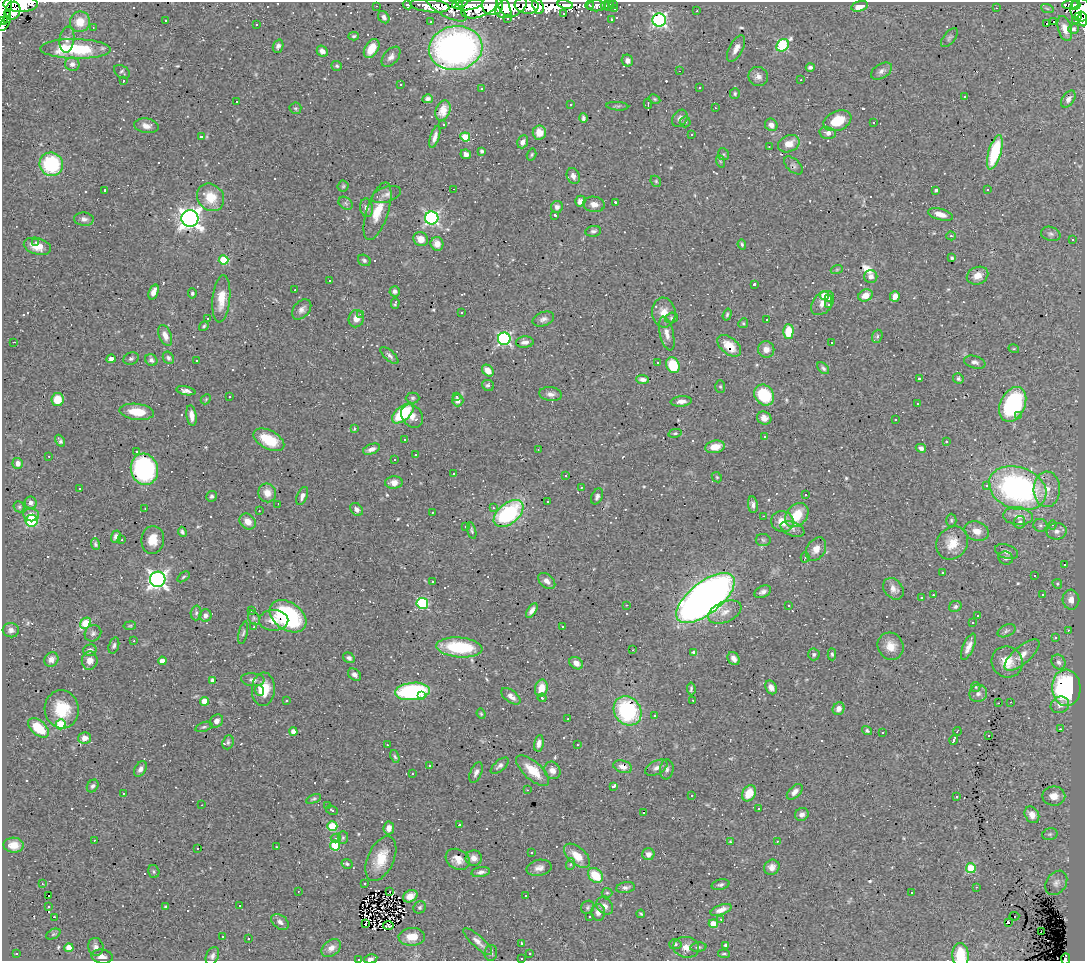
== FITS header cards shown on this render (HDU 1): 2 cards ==
NAXIS1  =                 1083
NAXIS2  =                  959

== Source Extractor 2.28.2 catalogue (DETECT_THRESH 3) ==
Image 1083 x 959 px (HDU 1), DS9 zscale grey, 1 PNG px = 1 image px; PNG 1087 x 963 px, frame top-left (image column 1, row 959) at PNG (2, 2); each listed source drawn as its Kron ellipse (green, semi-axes under 4 px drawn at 4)
Background 0.551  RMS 0.039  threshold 0.118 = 3 sigma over >= 5 px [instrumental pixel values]
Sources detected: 677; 5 with non-positive FLUX_AUTO (blend fragments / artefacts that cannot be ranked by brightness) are neither listed nor drawn; of the other 672, the 500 brightest by FLUX_AUTO listed and drawn (172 fainter detections omitted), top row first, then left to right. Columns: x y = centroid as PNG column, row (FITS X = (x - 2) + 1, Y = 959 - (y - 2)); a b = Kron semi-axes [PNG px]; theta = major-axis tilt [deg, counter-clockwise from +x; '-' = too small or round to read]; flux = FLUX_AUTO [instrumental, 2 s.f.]
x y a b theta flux
20 4 17 7 0 590
457 4 5 4 - 1600
614 4 3 3 - 4.5
407 5 5 4 - 13
469 5 14 5 9 360
493 5 10 10 - 210
565 5 8 4 -12 110
589 5 4 2 - 7
609 5 6 3 60 22
1070 5 8 4 6 63
1075 5 5 4 - 85
376 6 3 2 - 8.3
430 6 19 6 -7 110
445 6 24 9 -31 53
504 6 12 5 -61 110
527 6 12 8 -8 490
538 6 8 5 -73 210
596 6 9 5 -1 56
605 6 4 3 - 11
860 6 8 5 16 36
4 7 17 7 82 650
479 7 19 10 22 380
511 7 16 10 25 380
615 8 3 3 - 4.2
996 8 3 2 - 5.2
1047 8 6 4 -20 3.4
1081 10 11 10 - 260
13 11 9 7 80 250
697 11 3 2 - 9.7
7 14 3 3 - 60
563 14 3 2 - 3.6
1078 16 4 3 - 17
384 17 6 5 - 9
508 18 3 3 - 10
7 19 4 3 - 36
611 19 3 3 - 4.2
1083 19 7 4 -84 26
2 20 2 2 - 40
166 20 3 3 - 5.9
659 20 6 6 - 590
1076 20 3 3 - 21
1054 21 3 3 - 1400
80 22 10 10 - 43
431 22 3 2 - 3.5
5 24 8 3 55 41
1047 24 4 3 - 220
256 25 3 3 - 6.1
93 27 3 2 - 3.2
1065 28 13 6 -73 19
1074 29 5 5 - 6.1
354 36 5 4 - 4.1
949 38 11 5 51 7.8
67 40 13 7 83 13
783 45 7 5 46 220
278 46 7 5 71 10
372 48 10 6 59 44
456 48 27 22 9 1300
75 49 35 10 -1 180
736 49 15 6 62 19
322 51 6 5 - 15
391 57 12 7 50 13
627 61 6 5 - 15
72 64 7 6 - 11
337 66 5 4 - 4.9
810 67 4 3 - 6
679 71 3 2 - 9.2
882 71 11 7 32 12
122 72 8 6 -35 5.9
758 76 10 9 - 16
801 80 3 2 - 3.7
123 81 3 3 - 120
401 85 3 3 - 4.4
699 87 3 3 - 10
482 89 3 3 - 6.7
735 94 5 5 - 4.2
965 96 3 3 - 7.7
428 99 5 4 - 8.1
655 99 6 4 -27 3.5
1068 99 9 5 56 10
236 101 3 3 - 31
648 104 5 2 - 4.7
570 105 3 2 - 4.9
617 106 11 3 -4 4.9
295 108 6 6 - 4.2
715 108 3 2 - 4
443 110 10 7 67 26
583 118 5 3 - 6.1
680 118 9 7 57 14
837 121 14 9 23 66
685 122 5 5 - 4.5
874 122 3 3 - 31
443 124 3 2 - 9.2
771 125 7 6 - 17
146 126 12 7 -8 18
539 132 7 6 - 22
828 133 8 6 -12 12
691 135 3 3 - 7.6
201 137 3 3 - 33
435 137 11 4 72 15
465 137 5 4 - 98
523 142 7 5 69 15
789 144 11 8 23 33
769 146 3 3 - 6.3
482 151 4 3 - 6.3
995 152 18 6 74 140
466 154 5 4 - 12
723 154 6 5 - 4.5
532 155 6 4 72 4
720 161 6 4 -71 3.5
51 164 12 11 - 220
793 165 11 6 -42 7.8
573 176 8 6 -65 14
656 181 6 5 - 3.7
343 186 5 5 - 4.3
454 189 3 2 - 3.9
105 190 4 3 - 8.1
936 190 3 3 - 4.6
988 190 3 3 - 50
386 194 15 7 18 14
211 197 15 12 -48 66
580 201 5 5 - 15
615 202 3 2 - 450
346 203 8 5 -37 6.3
594 204 11 7 -8 19
557 207 6 6 - 11
366 208 9 6 -82 11
377 211 30 11 72 60
940 214 13 5 -15 25
555 215 3 3 - 3.8
190 218 8 8 - 1900
432 218 6 6 - 600
84 219 10 6 -4 11
593 231 8 5 8 6.9
1051 234 10 7 -16 9
951 236 4 4 - 4.1
421 239 7 7 - 25
1073 239 3 3 - 7.3
36 242 3 3 - 3.7
437 244 7 6 - 23
742 244 5 4 - 4.2
37 246 14 8 -15 35
952 258 3 3 - 5.2
224 260 5 4 - 93
364 260 7 5 -32 6.5
837 269 6 4 19 3.5
871 276 6 6 - 15
978 276 11 8 24 31
330 280 3 3 - 30
754 284 3 3 - 4
295 290 2 2 - 4
395 291 5 5 - 10
154 292 8 4 69 16
192 293 5 4 - 5.6
865 295 7 6 - 28
824 296 5 4 - 62
895 296 5 5 - 22
221 299 23 8 84 47
829 299 3 3 - 4.2
395 303 5 3 - 3.8
822 303 14 9 49 22
829 305 3 3 - 18
302 309 11 8 48 14
461 313 3 3 - 3.6
664 313 15 11 -83 31
361 314 3 2 - 20
727 315 6 4 72 4.3
671 318 6 5 - 5
208 319 3 3 - 30
356 319 9 7 75 21
543 319 11 7 21 12
767 320 3 3 - 21
743 323 5 4 - 3.7
204 326 5 3 - 3.9
788 332 7 5 90 69
667 334 17 7 -76 19
165 336 11 6 -69 18
877 336 7 5 69 5.2
504 339 6 6 - 450
14 342 3 2 - 54
525 342 9 5 4 11
831 343 3 3 - 18
729 346 14 8 -39 44
766 349 8 8 - 19
1014 349 5 3 - 3.1
389 355 11 5 -43 9.1
168 358 6 5 - 7.1
111 359 5 4 - 12
131 359 8 6 22 6
151 360 6 5 - 8.4
196 361 3 3 - 5
975 362 11 6 -15 10
658 363 3 2 - 3.5
673 365 8 6 -65 98
823 368 7 4 -45 5.8
488 370 6 5 - 26
919 378 3 3 - 5.5
643 379 6 4 -4 10
958 379 5 5 - 5.9
488 385 6 5 - 7.8
720 387 6 5 - 4
186 391 10 4 -11 12
550 394 11 7 -8 13
764 395 11 9 -51 120
457 396 3 3 - 3.8
229 397 3 3 - 16
413 398 7 5 1 5.1
206 399 6 4 47 3.7
58 400 6 6 - 48
458 400 6 5 - 16
681 401 10 5 5 14
917 404 3 2 - 3.1
1013 404 18 12 65 270
137 412 17 8 -7 59
403 414 13 7 41 150
191 416 10 5 -81 20
412 416 12 10 -52 25
1018 416 4 3 - 6.2
764 418 7 6 - 16
896 420 3 3 - 8.9
354 429 3 3 - 15
675 433 7 4 13 4.1
764 437 3 3 - 4.4
269 440 17 9 -28 81
405 440 3 3 - 9.5
60 441 6 3 -59 6.3
946 441 3 3 - 21
715 447 10 6 10 33
921 448 5 4 - 11
371 449 9 5 19 12
538 450 3 2 - 3.7
136 451 3 3 - 5.6
415 455 3 3 - 9
49 456 3 2 - 7.9
394 459 3 3 - 41
18 463 5 5 - 14
144 469 16 13 -75 360
453 474 3 3 - 9.4
565 475 3 3 - 19
717 477 5 4 - 3.4
394 483 9 6 5 23
987 486 3 3 - 390
581 487 3 2 - 3.9
79 488 3 3 - 4.6
1018 488 29 21 -19 680
1047 489 18 13 88 45
267 493 9 8 - 28
806 494 3 3 - 95
211 496 5 5 - 6.3
302 496 9 5 66 11
597 496 8 5 66 8.1
547 501 3 3 - 6
31 503 6 6 - 12
278 504 3 2 - 3.4
753 505 8 5 -83 9.8
19 507 6 5 - 3.6
493 508 3 3 - 7.1
145 509 3 2 - 3.1
357 509 7 5 -51 9.4
259 511 3 2 - 6.5
432 512 3 2 - 3.8
508 513 17 10 39 290
31 515 8 6 -7 23
797 515 13 10 46 71
763 516 3 2 - 15
1018 516 15 9 -5 24
951 520 7 5 89 4.4
32 521 6 6 - 140
782 521 11 10 - 38
248 522 9 7 -39 28
1020 522 6 5 - 8.5
1040 525 7 6 - 6.7
1052 525 4 4 - 3.1
466 527 3 3 - 9.7
792 529 12 7 -22 12
472 531 8 4 -76 6.6
977 531 12 9 -18 25
1057 531 10 8 8 14
182 532 5 3 - 5.8
116 537 6 5 - 8.7
122 540 3 3 - 5.9
153 540 14 11 84 37
763 540 7 6 - 5.4
952 543 17 15 51 48
95 544 6 4 -69 5.2
816 549 12 9 57 21
1006 552 12 7 -19 15
805 557 5 4 - 4.2
1006 558 7 6 - 8.2
1064 565 3 3 - 86
943 572 3 2 - 5.6
1034 576 3 3 - 28
183 577 7 3 36 4.1
158 579 8 7 - 1200
547 581 10 6 -41 14
433 582 3 3 - 190
1057 584 5 4 - 3.7
893 589 12 9 -49 18
763 592 9 5 24 10
933 595 3 3 - 7.3
1042 595 3 3 - 3.9
705 598 35 16 38 2500
921 598 3 3 - 36
1071 600 10 8 -85 20
422 603 5 5 - 270
626 605 3 2 - 3.9
789 605 3 2 - 4.1
955 606 6 5 - 6.5
532 610 8 4 56 13
252 611 3 2 - 4.1
725 612 18 10 23 26
196 613 7 5 88 6.3
978 615 3 3 - 110
205 616 6 6 - 10
288 616 20 13 -34 300
254 618 8 5 -61 6.1
274 620 14 10 -1 28
86 623 6 5 - 110
973 623 3 3 - 210
130 626 6 4 8 3.6
562 626 3 2 - 5.5
254 627 3 3 - 3.5
11 630 8 7 - 10
1068 630 3 2 - 15
1007 631 9 5 26 7.2
93 633 9 8 - 9.3
243 633 12 4 77 6.2
1055 638 3 3 - 8.1
134 641 2 2 - 12
114 646 8 5 72 6.8
890 646 14 12 -56 35
459 647 23 10 -5 160
968 647 14 5 67 18
90 650 7 5 15 10
633 650 3 2 - 3.5
693 652 3 3 - 8
814 654 6 5 - 6
832 654 6 4 -87 4.7
1022 655 22 8 40 28
349 658 6 5 - 7.4
51 659 7 6 - 14
734 659 7 5 -55 15
90 661 9 8 - 19
162 661 4 4 - 21
1007 662 16 15 - 49
1059 662 8 6 -57 12
576 663 7 5 -34 16
354 675 7 5 -38 9.7
213 680 4 4 - 16
253 680 12 6 -4 11
771 687 7 5 -60 14
976 687 5 4 - 3.2
541 688 8 6 78 39
1066 688 18 14 -86 450
263 689 16 11 86 60
691 689 6 3 -83 5.1
259 690 5 4 - 9.8
412 691 17 8 6 340
978 693 9 8 - 12
422 696 3 3 - 400
511 696 11 6 -38 17
542 698 4 4 - 6.2
693 700 3 2 - 4.2
204 701 4 4 - 50
286 701 3 3 - 7.6
1011 702 2 2 - 6.8
998 703 3 2 - 4.7
1060 705 9 8 - 17
62 709 19 17 -83 86
839 709 6 5 - 15
627 711 15 13 -54 270
481 714 5 4 - 3.3
655 715 3 3 - 290
568 719 3 2 - 3.4
216 721 7 6 - 13
61 724 5 5 - 110
204 727 9 4 17 5.7
39 728 12 7 -42 87
1060 729 3 2 - 4.6
293 731 4 4 - 18
867 731 5 4 - 5.5
957 731 4 2 - 3.5
882 733 3 3 - 52
988 735 3 3 - 31
85 738 6 5 - 20
954 740 4 3 - 14
228 742 7 5 69 5.5
539 743 8 4 80 14
387 745 3 2 - 7.1
577 745 3 2 - 6.7
395 757 6 4 -68 4.4
430 766 3 3 - 3.7
500 766 11 5 41 9.4
623 767 9 6 -15 17
656 768 12 6 27 13
140 769 8 5 61 12
667 769 10 7 82 9.1
552 770 9 7 -59 17
533 771 20 9 -42 61
476 772 11 5 68 11
412 774 3 2 - 3.9
93 786 7 5 53 6.2
613 786 4 3 - 58
527 790 3 2 - 3.4
795 792 10 5 45 13
123 793 3 2 - 7.6
749 793 8 6 58 49
692 796 3 3 - 34
1054 796 11 9 -1 29
957 797 3 3 - 150
313 799 8 4 23 4.7
202 805 3 2 - 4.4
327 806 3 2 - 3.6
759 809 3 3 - 20
332 810 6 3 -28 3.6
644 812 3 3 - 65
802 814 7 6 - 12
1032 815 9 7 -60 27
459 825 3 3 - 8.7
332 826 5 5 - 130
389 828 6 5 - 18
1050 834 8 5 15 5.9
336 838 5 4 - 6.1
343 838 6 5 - 5.9
94 840 3 2 - 19
777 841 3 3 - 3.6
730 842 4 4 - 3.3
14 845 10 7 -3 27
335 845 5 5 - 120
276 847 3 2 - 6.8
198 848 3 3 - 42
531 853 3 3 - 98
648 854 6 6 - 13
577 856 15 8 -42 46
474 858 8 7 - 17
381 859 24 13 66 67
458 859 13 9 -29 19
347 864 6 4 -28 4.8
571 864 6 4 70 4.3
772 867 8 7 - 16
539 868 12 8 11 16
971 868 5 5 - 120
154 871 6 5 - 4.7
481 872 9 5 9 10
595 875 8 6 -42 75
365 883 3 3 - 13
1056 883 13 10 56 15
42 884 3 2 - 3.2
720 885 9 5 14 7
976 887 3 3 - 3.8
626 888 9 5 10 9.1
298 891 3 2 - 4.1
390 892 3 2 - 7.7
607 893 5 4 - 3.8
911 893 3 3 - 5.1
49 896 2 2 - 5.1
410 896 8 5 30 20
526 896 3 3 - 64
240 906 3 3 - 160
605 906 10 7 -44 15
48 907 3 2 - 3.9
165 907 3 3 - 4.9
420 907 6 6 - 5.8
588 907 7 6 - 5.9
721 910 11 5 20 18
598 912 8 7 - 17
641 914 4 3 - 3.2
589 916 3 3 - 5.5
1014 916 5 2 - 3.7
54 917 3 2 - 170
721 919 3 3 - 3.2
280 922 10 6 -38 11
1008 922 3 3 - 10
365 924 3 2 - 6.3
713 924 4 4 - 66
388 925 5 4 - 3.2
1041 932 3 3 - 15
53 934 7 5 25 4
223 937 3 3 - 9.7
412 937 13 9 3 40
248 939 3 3 - 3.7
478 942 19 5 -42 16
521 943 3 2 - 3.6
675 944 6 5 - 5.2
726 946 4 4 - 8.3
96 947 9 7 -76 10
686 947 13 10 -12 22
698 947 8 4 5 5.5
69 948 4 4 - 51
331 948 11 7 38 18
16 953 3 3 - 8.6
491 953 8 6 84 6.7
530 954 3 3 - 14
724 954 6 3 -5 3.6
960 955 12 8 -87 79
102 956 11 7 -9 15
212 956 9 6 64 8.8
521 958 3 3 - 8.3
359 959 3 2 - 72
371 959 7 4 12 10
1066 959 5 3 - 21
At the frame edge (FLAGS 8, measured only in part): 12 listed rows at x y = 20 4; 4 7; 1081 10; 1083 19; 2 20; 5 24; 75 49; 960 955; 521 958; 359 959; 371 959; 1066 959
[172 fainter detections neither listed nor drawn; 5 non-positive-flux detections neither listed nor drawn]